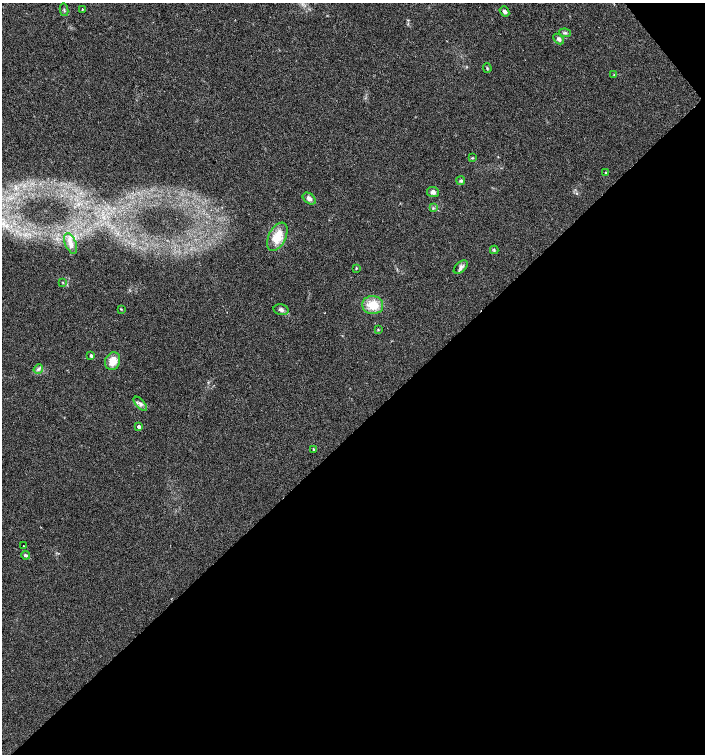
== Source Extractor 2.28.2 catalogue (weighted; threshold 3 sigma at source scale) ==
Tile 12 of 4 x 4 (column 4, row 3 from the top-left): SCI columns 4364-5769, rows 1508-3010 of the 5979 x 6015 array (HDU 1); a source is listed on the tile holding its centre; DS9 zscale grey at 2 x 2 block average (1 PNG px = mean of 2 x 2 image px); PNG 707 x 756 px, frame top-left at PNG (2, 3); each listed source drawn as its Kron ellipse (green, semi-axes under 4 px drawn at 4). Shown black and unused: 44% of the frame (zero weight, under 2 of 3 exposures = <1% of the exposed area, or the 3 px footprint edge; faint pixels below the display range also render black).
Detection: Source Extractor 2.28.2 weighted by HDU 2 'WHT'; one run over the whole footprint, this tile lists its part. Background 0.0447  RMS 0.0057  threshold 0.0256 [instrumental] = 3 sigma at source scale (4.5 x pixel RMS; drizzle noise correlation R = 1.50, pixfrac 1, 0.0396/0.0396 arcsec/px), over >= 5 px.
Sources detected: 31; all 31 listed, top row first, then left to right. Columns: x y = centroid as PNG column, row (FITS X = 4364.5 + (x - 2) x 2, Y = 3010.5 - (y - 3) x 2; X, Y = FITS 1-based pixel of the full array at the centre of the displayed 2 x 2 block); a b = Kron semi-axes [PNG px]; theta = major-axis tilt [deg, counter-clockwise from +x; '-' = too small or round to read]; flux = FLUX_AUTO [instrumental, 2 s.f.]
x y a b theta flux
82 9 2 2 - 1.3
64 10 6 2 -80 1.3
504 11 5 4 - 3.1
565 33 6 3 -9 2
559 39 6 4 -44 3.8
487 68 5 3 - 1.5
614 75 3 2 - 0.8
472 158 3 3 - 1.1
606 173 3 2 - 1.3
461 181 4 4 - 2.5
433 192 6 5 - 5
309 199 7 5 -39 4.8
433 208 3 2 - 1.1
277 237 15 8 63 24
71 244 11 5 -68 7.5
494 250 4 3 - 1.4
461 267 8 5 42 4.4
356 268 3 2 - 1
63 282 3 3 - 0.94
373 305 10 9 - 25
121 309 3 2 - 0.85
281 310 7 5 -14 3.7
378 330 3 3 - 1.2
91 356 3 3 - 2.3
113 361 9 7 69 16
38 369 5 3 - 2.5
140 404 9 4 -48 4.1
139 427 3 2 - 5.1
313 449 3 2 - 0.87
23 546 2 2 - 2.3
25 555 4 3 - 2.1